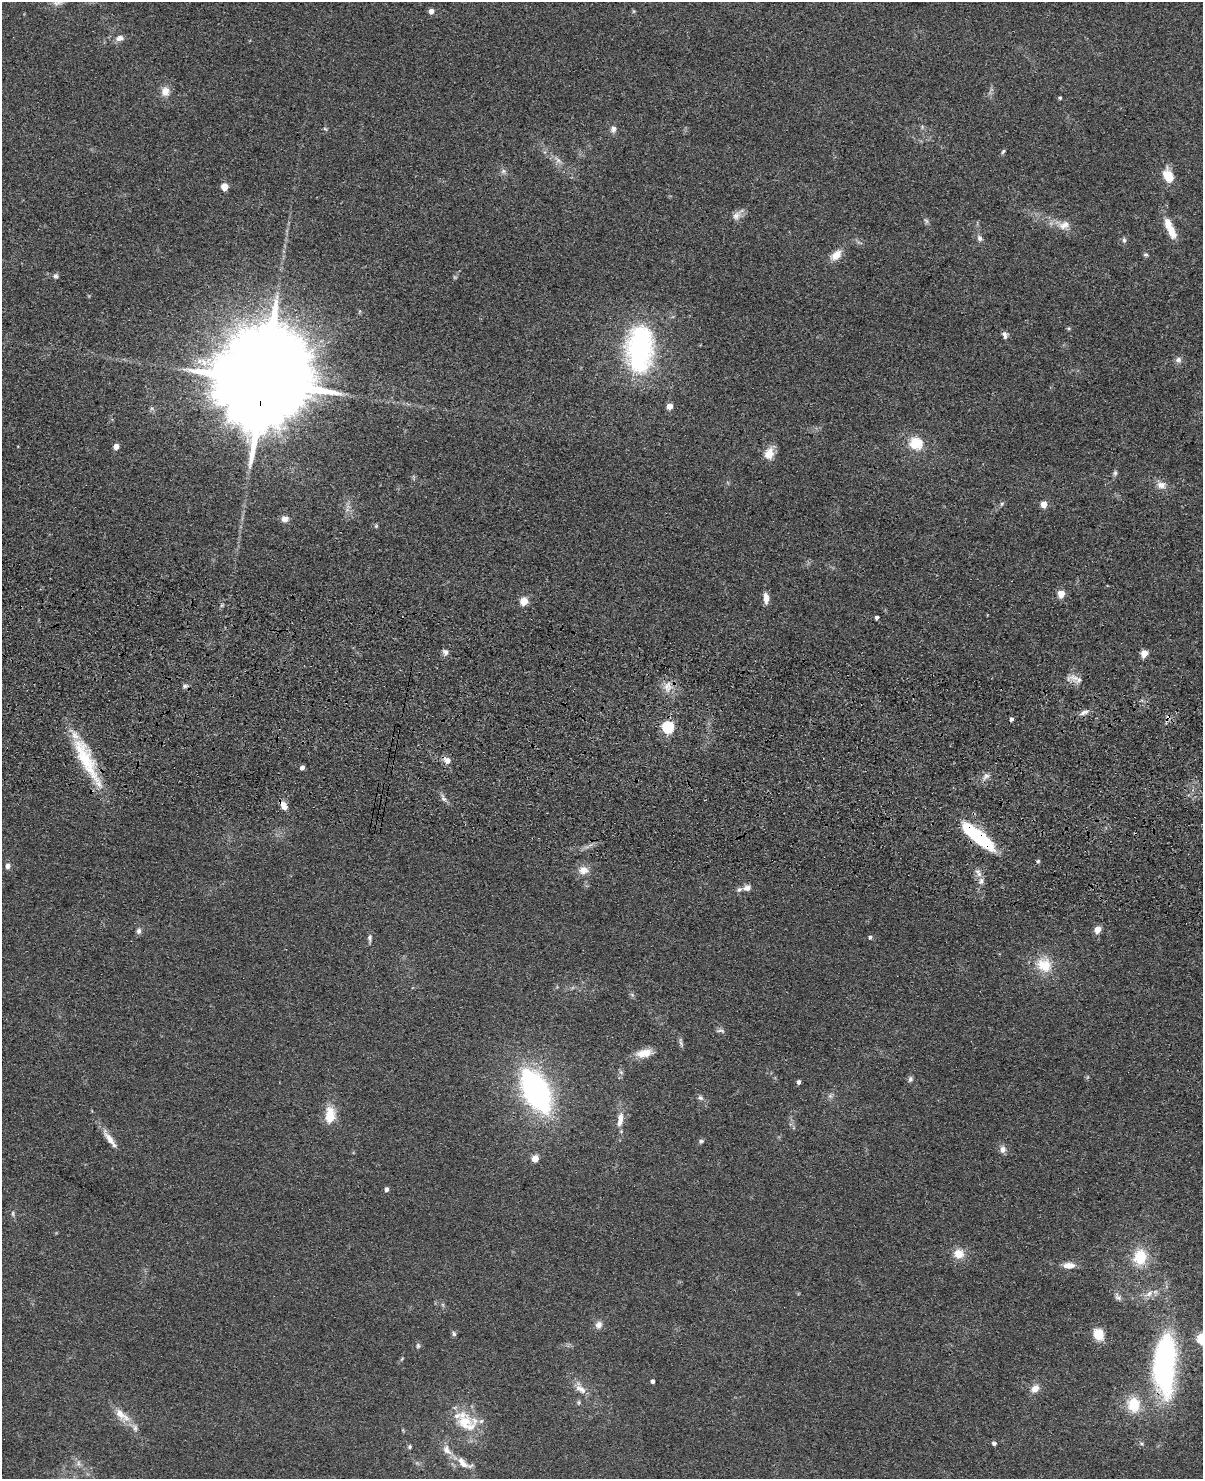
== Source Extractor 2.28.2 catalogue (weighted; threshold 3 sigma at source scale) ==
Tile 6 of 4 x 3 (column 2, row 2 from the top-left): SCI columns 1230-2430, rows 1827-3303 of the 4860 x 5015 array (HDU 1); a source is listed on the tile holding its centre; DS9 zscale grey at full resolution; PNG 1205 x 1481 px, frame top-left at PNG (2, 2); no overlay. Shown black and unused: <1% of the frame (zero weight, under 3 of 4 exposures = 6% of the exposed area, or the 3 px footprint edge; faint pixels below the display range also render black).
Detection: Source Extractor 2.28.2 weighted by HDU 2 'WHT'; one run over the whole footprint, this tile lists its part. Background 0.0673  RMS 0.0078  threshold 0.0353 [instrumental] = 3 sigma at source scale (4.5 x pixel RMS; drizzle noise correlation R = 1.50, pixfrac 1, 0.05/0.05 arcsec/px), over >= 5 px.
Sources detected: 110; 1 too faint to see at this stretch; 2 inside a brighter object's white glare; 2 cosmic-ray / hot-pixel residue — not listed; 4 inside a brighter listed object's ellipse — not listed separately; the other 101 listed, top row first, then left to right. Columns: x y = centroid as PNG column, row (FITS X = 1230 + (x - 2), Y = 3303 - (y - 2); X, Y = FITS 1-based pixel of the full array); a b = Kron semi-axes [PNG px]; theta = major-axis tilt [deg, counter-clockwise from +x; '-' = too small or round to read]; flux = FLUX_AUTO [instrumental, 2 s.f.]
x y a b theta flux
431 11 5 4 - 6.4
120 38 10 7 12 4.1
165 92 12 10 -87 7.4
1060 98 4 4 - 1
325 129 7 3 -36 1
613 129 9 7 71 3.3
1003 151 7 4 53 1.4
558 160 10 6 -47 3.4
503 171 8 6 21 2.2
1168 176 15 10 -64 15
225 187 5 5 - 17
736 216 13 9 56 4.9
926 221 7 4 -44 1.6
1064 225 16 10 24 7.2
1172 231 17 8 -72 12
980 238 8 6 -66 2.7
1124 240 7 5 -81 1.8
836 255 16 9 43 8.8
1146 255 6 5 - 1.5
56 276 7 6 - 2.2
1069 328 6 4 18 1
1005 335 10 6 -69 2.9
640 349 45 25 87 150
1178 360 8 7 - 3
264 380 35 21 77 30000
670 406 4 4 - 11
916 443 17 15 -21 18
116 446 4 4 - 8.7
769 453 15 11 73 9.7
1115 473 8 5 90 1.9
1161 485 12 10 -12 6.1
1002 504 7 4 45 1.3
1044 504 5 5 - 15
285 519 9 8 - 4.2
376 526 5 5 - 1
1061 594 5 4 - 16
766 598 11 6 -87 7.1
524 601 5 5 - 24
877 617 4 3 - 2.9
446 652 7 7 - 3
1144 653 5 5 - 18
1074 678 20 10 1 6.9
185 686 7 5 0 2
667 687 18 10 82 8.5
1084 713 14 6 22 3.7
668 727 5 5 - 100
86 760 72 15 -64 50
447 760 9 7 -36 5.7
302 768 4 4 - 4.2
986 776 12 6 45 3.8
443 799 9 6 -40 2.7
283 806 10 6 -60 7.1
980 838 34 12 -40 52
1038 861 5 4 - 1.1
8 866 5 5 - 4.9
583 870 12 10 5 7.8
978 873 14 6 -50 4.1
747 888 11 8 15 4.2
1098 930 5 4 - 14
139 931 8 6 81 2.8
870 937 5 4 - 1.9
370 938 9 6 89 2.4
1044 965 22 18 -34 20
720 1031 13 5 -9 2.2
681 1042 15 4 -80 2.2
644 1053 21 10 13 11
910 1079 8 6 76 2
798 1082 4 4 - 2.8
536 1091 30 15 -63 280
830 1096 7 6 - 2.1
700 1098 9 6 -39 2.2
330 1116 18 10 84 19
620 1119 17 7 82 8.6
110 1139 26 7 -55 8.6
701 1141 7 6 - 1.8
1003 1149 9 7 -89 4.1
535 1159 5 4 - 14
387 1189 4 4 - 3.2
13 1214 8 4 -90 1.4
959 1254 12 11 - 11
1140 1257 19 15 77 24
1069 1265 14 7 0 7.4
1149 1294 14 7 31 5.3
1118 1297 11 8 -48 3.1
599 1325 9 8 - 4.5
454 1334 7 5 -73 1.6
1098 1334 10 9 - 18
418 1346 7 5 -77 1.5
402 1359 8 3 45 0.95
1164 1364 78 26 89 160
653 1381 4 4 - 2.9
1035 1388 11 8 45 6.5
581 1389 18 9 -32 7.2
578 1402 8 4 82 1.3
1134 1405 18 15 -83 23
122 1415 29 11 -41 13
465 1421 35 19 -11 27
994 1443 4 4 - 2.7
410 1447 5 5 - 1.3
447 1450 16 9 -52 7.4
463 1463 21 10 -46 9.8
Overlapping masked pixels (flux is a lower limit): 6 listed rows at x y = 264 380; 86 760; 447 760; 283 806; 980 838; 1164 1364